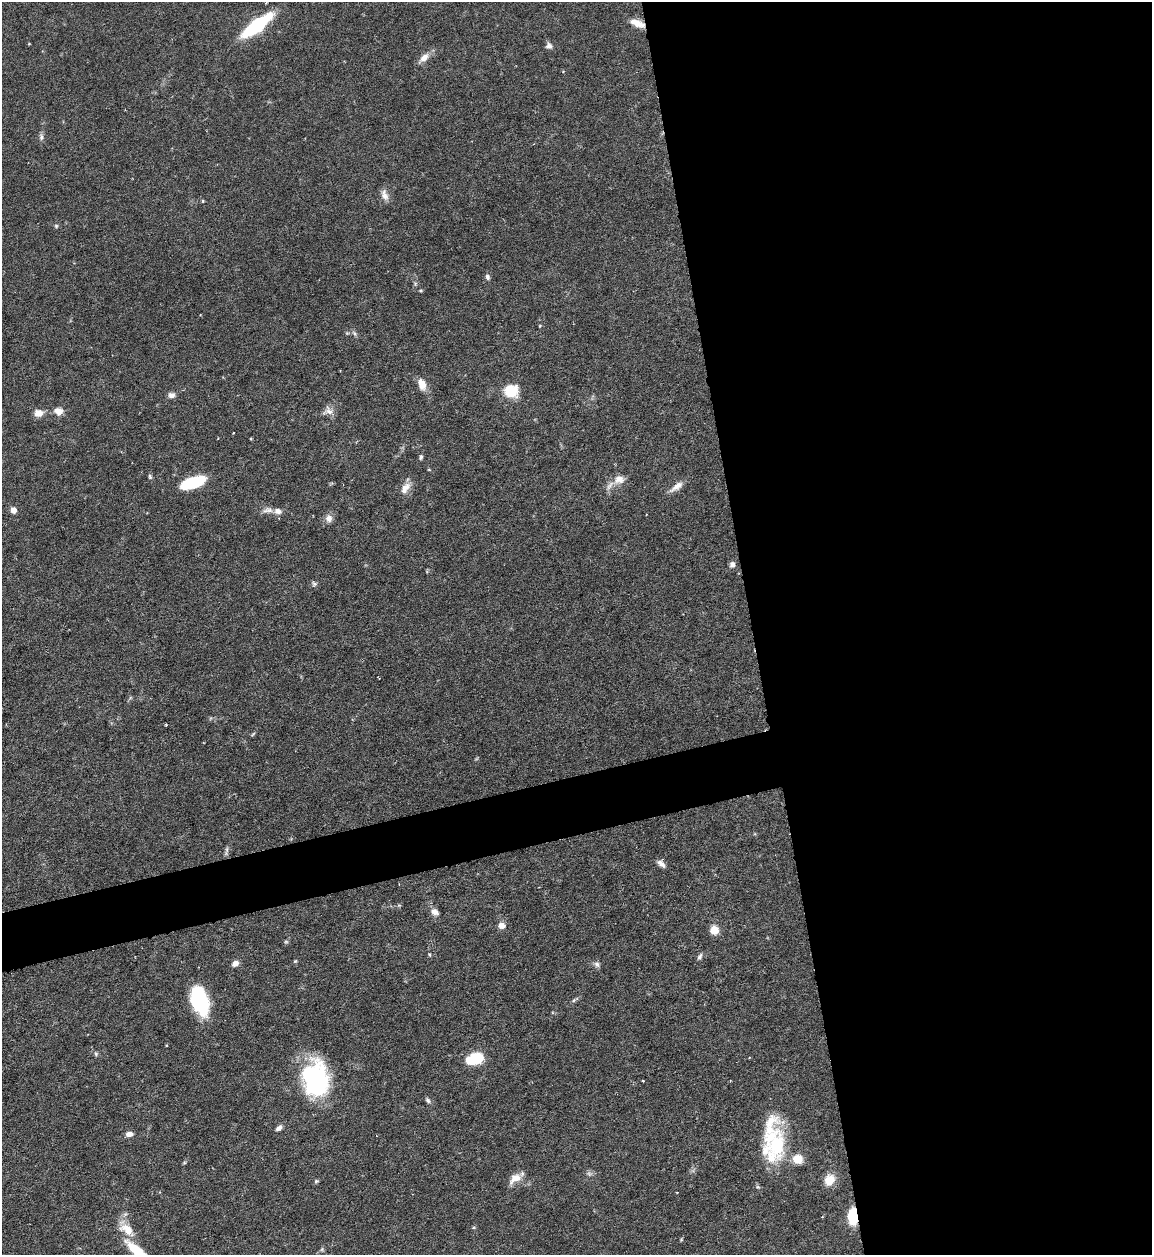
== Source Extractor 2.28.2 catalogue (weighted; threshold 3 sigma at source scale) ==
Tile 8 of 4 x 4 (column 4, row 2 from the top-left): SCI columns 3705-4854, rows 2505-3757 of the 4992 x 5009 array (HDU 1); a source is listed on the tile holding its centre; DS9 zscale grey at full resolution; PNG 1154 x 1257 px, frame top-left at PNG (2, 2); no overlay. Shown black and unused: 38% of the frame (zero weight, under 4 of 7 exposures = <1% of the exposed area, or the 3 px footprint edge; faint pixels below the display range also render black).
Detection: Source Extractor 2.28.2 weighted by HDU 2 'WHT'; one run over the whole footprint, this tile lists its part. Background 0.0565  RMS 0.0027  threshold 0.0112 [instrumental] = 3 sigma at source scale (4.09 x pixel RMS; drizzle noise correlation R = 1.36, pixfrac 0.8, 0.05/0.05 arcsec/px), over >= 5 px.
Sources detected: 68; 1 inside a brighter object's white glare — not listed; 6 inside a brighter listed object's ellipse — not listed separately; the other 61 listed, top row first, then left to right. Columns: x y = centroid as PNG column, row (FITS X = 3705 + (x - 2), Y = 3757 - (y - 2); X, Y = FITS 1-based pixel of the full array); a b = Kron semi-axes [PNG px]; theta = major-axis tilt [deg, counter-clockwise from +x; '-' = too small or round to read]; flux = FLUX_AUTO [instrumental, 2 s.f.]
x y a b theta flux
637 23 18 8 -22 2.8
256 25 22 7 37 35
29 44 3 3 - 0.2
549 46 8 7 - 1
424 58 14 8 44 2.2
41 137 10 6 -89 0.81
385 195 16 8 -73 1.7
203 201 4 4 - 0.24
56 226 5 5 - 0.37
487 277 7 6 - 0.69
421 291 5 3 - 0.27
540 326 5 3 - 0.22
354 333 8 4 -59 0.55
422 384 13 8 -70 3.1
511 391 13 12 - 7.6
171 395 8 6 2 1.1
59 411 10 8 -11 2.3
328 412 17 8 7 1.6
38 413 10 8 5 2.2
421 457 6 5 - 0.52
150 477 7 5 -73 0.46
619 479 15 13 14 2.8
195 482 23 10 15 13
677 487 19 8 37 2
405 488 16 8 54 2.3
14 510 5 5 - 2.5
268 510 16 7 2 1.5
329 518 10 9 - 1.5
732 565 7 6 - 0.95
314 584 8 5 -46 0.55
166 724 4 3 - 0.27
253 734 6 4 45 0.33
227 849 7 4 72 0.53
661 864 12 6 -40 1.2
435 912 11 8 -29 1.3
501 925 7 7 - 1.9
714 930 5 5 - 7.9
286 942 6 4 0 0.36
700 957 8 5 52 0.71
295 961 6 4 44 0.3
235 963 8 6 29 1.3
597 964 8 7 - 0.83
199 1000 30 15 -72 19
574 1000 6 4 46 0.43
96 1054 7 5 -75 0.48
475 1059 17 9 18 11
316 1079 39 27 -85 31
428 1100 8 5 -53 0.61
279 1128 9 6 42 0.94
129 1134 7 5 4 1.5
777 1145 48 22 90 16
184 1163 6 3 19 0.28
589 1174 7 4 -19 0.53
515 1178 18 10 36 2.7
829 1180 13 10 52 4
316 1181 6 5 - 0.39
677 1192 3 2 - 0.19
852 1216 18 9 -87 6.9
127 1230 18 10 -35 4.6
322 1249 5 5 - 0.41
136 1250 30 10 -40 6.5
Overlapping masked pixels (flux is a lower limit): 2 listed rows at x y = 637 23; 852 1216
Isophote crosses this tile's border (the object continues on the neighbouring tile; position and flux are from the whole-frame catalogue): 1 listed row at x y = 136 1250